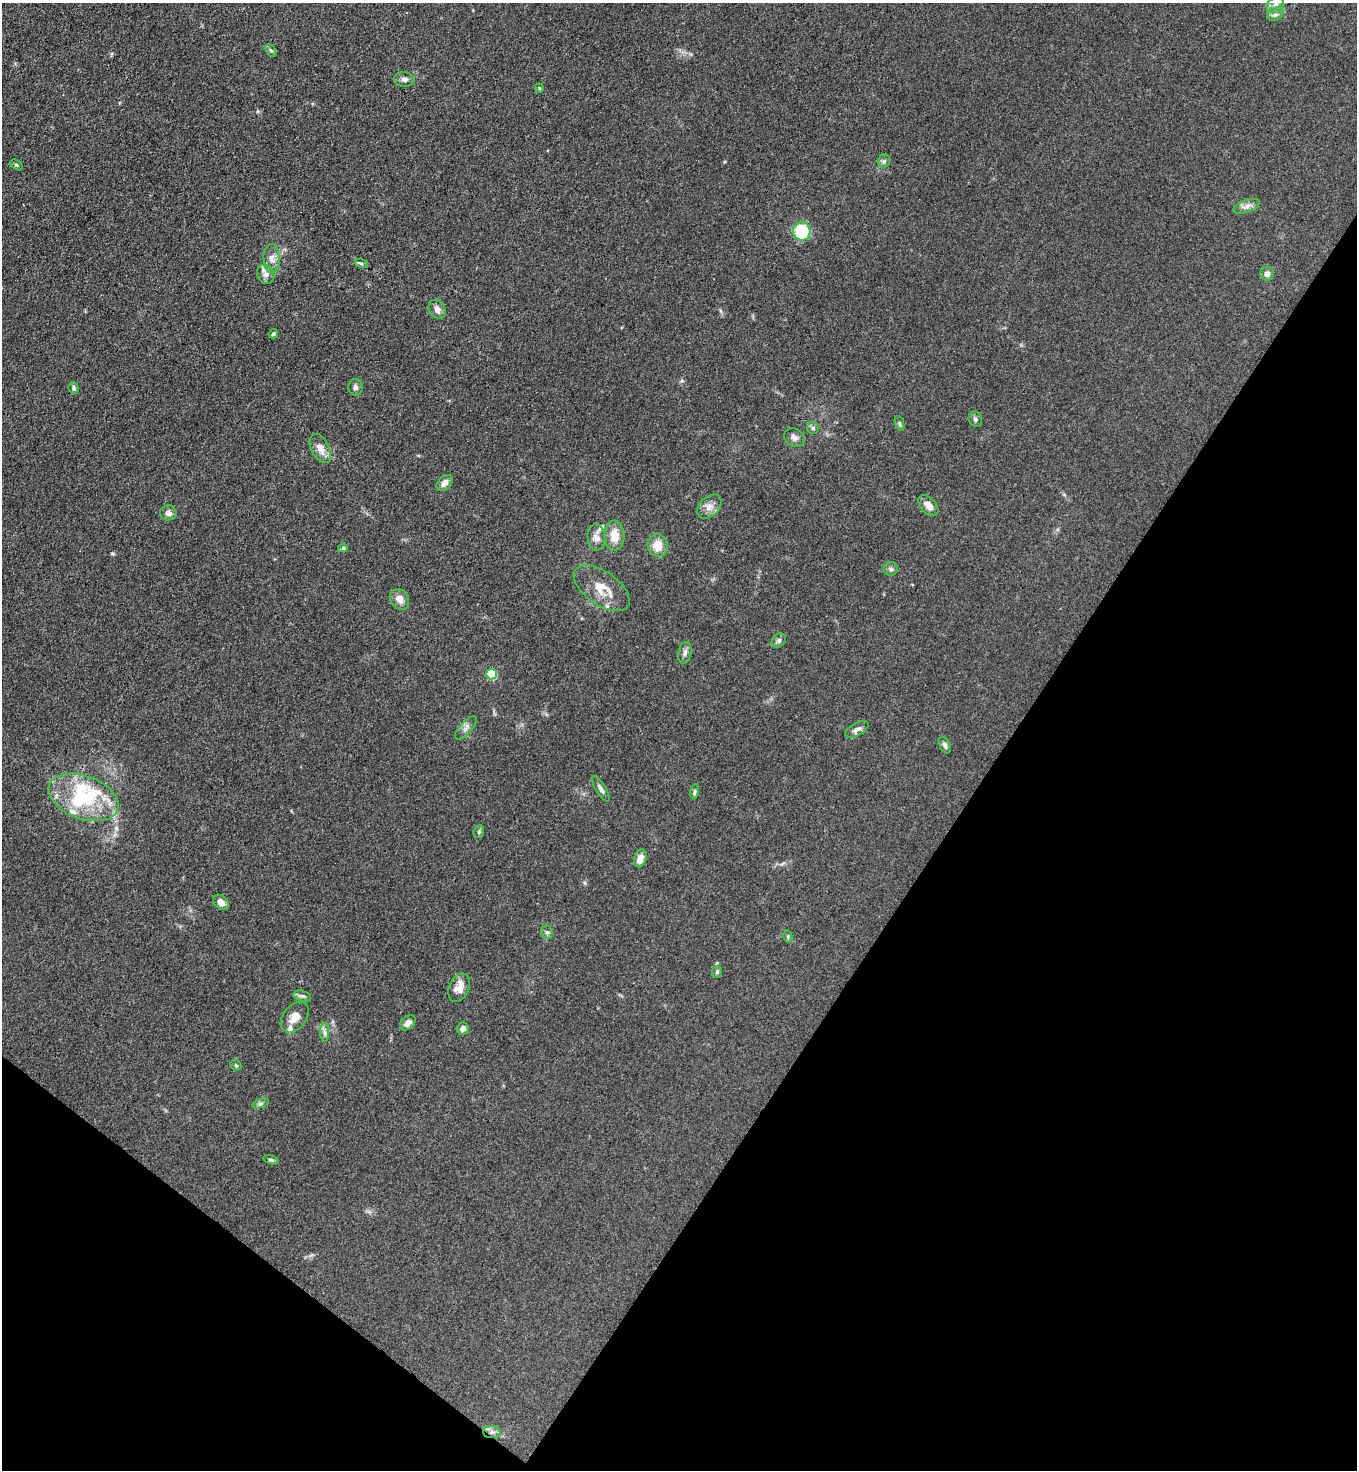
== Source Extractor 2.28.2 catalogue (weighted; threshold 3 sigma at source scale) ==
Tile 15 of 4 x 4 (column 3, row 4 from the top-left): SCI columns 2913-4267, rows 38-1505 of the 5963 x 5945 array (HDU 1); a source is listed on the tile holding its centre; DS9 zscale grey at full resolution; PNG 1359 x 1472 px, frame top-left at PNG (2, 3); each listed source drawn as its Kron ellipse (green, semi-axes under 4 px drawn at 4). Shown black and unused: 32% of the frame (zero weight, under 3 of 4 exposures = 5% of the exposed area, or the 3 px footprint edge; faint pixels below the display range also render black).
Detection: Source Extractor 2.28.2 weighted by HDU 2 'WHT'; one run over the whole footprint, this tile lists its part. Background 0.103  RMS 0.0074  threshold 0.0333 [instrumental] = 3 sigma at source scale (4.5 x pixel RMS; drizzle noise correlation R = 1.50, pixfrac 1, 0.05/0.05 arcsec/px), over >= 5 px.
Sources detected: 64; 2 inside a brighter object's white glare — neither listed nor drawn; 4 inside a brighter listed object's ellipse — not listed separately; the other 58 listed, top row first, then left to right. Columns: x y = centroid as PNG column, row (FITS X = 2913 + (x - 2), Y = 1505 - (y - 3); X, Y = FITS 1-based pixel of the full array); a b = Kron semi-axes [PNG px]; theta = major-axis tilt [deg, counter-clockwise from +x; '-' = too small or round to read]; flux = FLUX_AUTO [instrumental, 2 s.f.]
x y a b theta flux
1275 4 9 7 41 3.9
1275 14 8 6 22 2.5
271 50 7 4 -61 1.3
404 79 10 7 -5 2.9
539 88 4 4 - 0.8
884 161 6 6 - 1.6
17 165 7 3 -37 0.92
1247 206 14 6 19 3.7
802 231 9 8 - 41
272 259 14 8 -87 4.7
361 263 7 4 -18 1.3
266 274 10 8 -60 3.7
1267 274 7 6 - 3.7
437 309 10 8 -56 3.7
273 334 5 4 - 1.1
355 387 8 7 - 2.3
74 388 6 5 - 1.7
975 419 8 6 -67 1.8
899 423 8 3 -71 1.1
813 428 6 6 - 1.7
794 438 11 8 -33 3.3
320 448 15 9 -64 7.2
444 483 9 6 44 4.8
928 506 12 7 -48 5.5
709 507 14 9 44 5.6
168 513 8 7 - 3.7
614 536 15 10 -88 11
596 537 13 9 -86 5.1
658 545 11 10 - 9.8
343 548 5 4 - 1.1
891 569 7 6 - 2
602 588 32 16 -36 17
400 599 11 9 -57 5.9
779 640 8 6 44 2
685 653 11 6 79 2.7
492 674 5 5 - 40
466 728 15 6 48 3.3
857 729 13 6 29 3.3
945 745 9 5 -65 2
601 789 15 5 -59 2.6
695 792 8 4 80 1.3
83 797 36 21 -20 46
479 832 6 5 - 1.2
640 858 9 6 71 5.8
221 902 9 6 -38 4.5
547 932 7 5 -67 1.8
788 937 6 4 -79 1
717 972 6 5 - 1.3
459 988 15 10 66 6.7
302 996 9 5 -15 1.8
295 1017 17 11 51 7.5
408 1023 9 6 43 3.6
463 1029 6 6 - 2.8
324 1032 9 4 -89 2.2
236 1065 6 5 - 1
260 1104 8 4 19 1.4
271 1160 8 4 -13 1.3
492 1432 9 6 -1 2.7
Overlapping masked pixels (flux is a lower limit): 1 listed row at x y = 492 1432